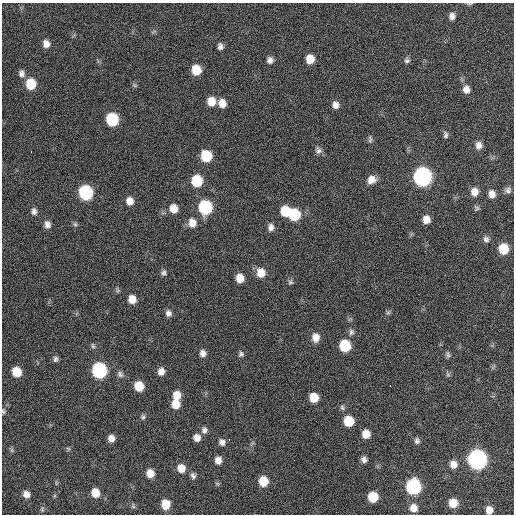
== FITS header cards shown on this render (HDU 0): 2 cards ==
NAXIS1  =                  512 / Axis length
NAXIS2  =                  512 / Axis length

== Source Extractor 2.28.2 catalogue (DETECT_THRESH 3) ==
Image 512 x 512 px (HDU 0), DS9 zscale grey, 1 PNG px = 1 image px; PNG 516 x 516 px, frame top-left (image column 1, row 512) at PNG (2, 3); no overlay
Background 241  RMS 16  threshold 46.6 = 3 sigma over >= 5 px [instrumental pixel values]
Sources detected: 100; all 100 listed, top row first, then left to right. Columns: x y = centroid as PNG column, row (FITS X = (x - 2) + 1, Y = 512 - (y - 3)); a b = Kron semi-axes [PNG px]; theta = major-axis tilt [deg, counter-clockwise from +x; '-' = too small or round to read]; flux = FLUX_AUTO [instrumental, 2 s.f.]
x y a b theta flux
470 4 8 3 1 1400
452 16 8 7 - 5200
154 32 9 3 21 1400
46 44 8 7 - 6900
220 46 8 7 - 3800
310 59 8 7 - 14000
270 60 8 7 - 4500
407 60 8 7 - 3000
196 70 9 8 - 23000
21 73 9 7 -80 4500
31 84 9 8 - 30000
134 85 6 5 - 1700
466 89 9 8 - 6800
211 101 9 8 - 14000
222 103 9 8 - 10000
335 105 8 7 - 5800
112 119 9 8 - 69000
445 135 10 6 -85 3100
370 139 10 5 -85 2400
479 145 9 8 - 6000
318 150 11 8 -58 4200
31 152 3 2 - 2500
206 156 9 8 - 39000
423 177 10 9 - 390000
371 180 10 9 - 9100
197 181 9 8 - 40000
508 190 9 7 25 3600
86 192 9 8 - 120000
474 192 9 8 - 9100
492 194 8 7 - 6900
130 201 8 8 - 8400
205 207 9 8 - 95000
477 208 8 5 -59 2100
174 209 9 8 - 11000
34 211 9 7 -80 3900
285 211 9 8 - 26000
294 215 9 8 - 47000
426 219 7 7 - 8600
192 223 11 9 -83 9800
47 224 10 8 -77 5400
75 224 7 6 - 2100
271 227 10 7 82 4800
486 239 8 7 - 3500
504 249 9 8 - 26000
163 273 7 7 - 2800
261 273 10 9 - 13000
240 278 8 7 - 13000
290 282 8 5 -15 2200
132 299 8 7 - 11000
388 312 7 5 30 1800
168 313 8 7 - 4400
351 332 8 7 - 3400
316 337 10 8 -89 9200
93 346 9 5 -79 2100
345 346 8 8 - 46000
203 353 9 8 - 5000
241 354 8 7 - 2900
448 355 8 7 - 2600
55 359 8 6 87 2900
99 370 9 8 - 160000
161 371 8 7 - 6400
17 372 8 7 - 21000
120 374 9 7 -54 3400
448 375 6 5 - 1800
390 385 3 2 - 7100
139 386 8 7 - 21000
177 395 9 8 - 14000
314 397 8 7 - 19000
176 404 9 8 - 14000
342 407 8 6 -59 2400
3 411 7 5 -68 2000
143 417 7 6 - 2300
349 421 8 8 - 27000
204 430 10 8 -85 4300
366 434 8 7 - 12000
111 438 7 6 - 6700
197 438 8 7 - 7200
229 439 2 2 - 4600
417 441 8 7 - 3100
222 442 7 7 - 4600
68 449 6 5 - 1600
12 450 7 4 -89 1800
364 459 7 6 - 4400
477 459 9 9 - 490000
218 460 8 7 - 7000
453 464 8 8 - 8700
181 468 9 8 - 11000
150 473 8 7 - 11000
193 476 9 7 -67 3400
263 481 8 8 - 21000
413 487 9 8 - 160000
95 493 8 7 - 15000
26 494 7 7 - 6800
373 497 8 7 - 29000
453 503 7 7 - 17000
166 504 9 8 - 16000
133 506 7 5 -88 1900
413 508 8 8 - 10000
42 509 7 5 77 1700
489 510 6 6 - 8600
At the frame edge (FLAGS 8, measured only in part): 3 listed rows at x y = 470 4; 3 411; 489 510